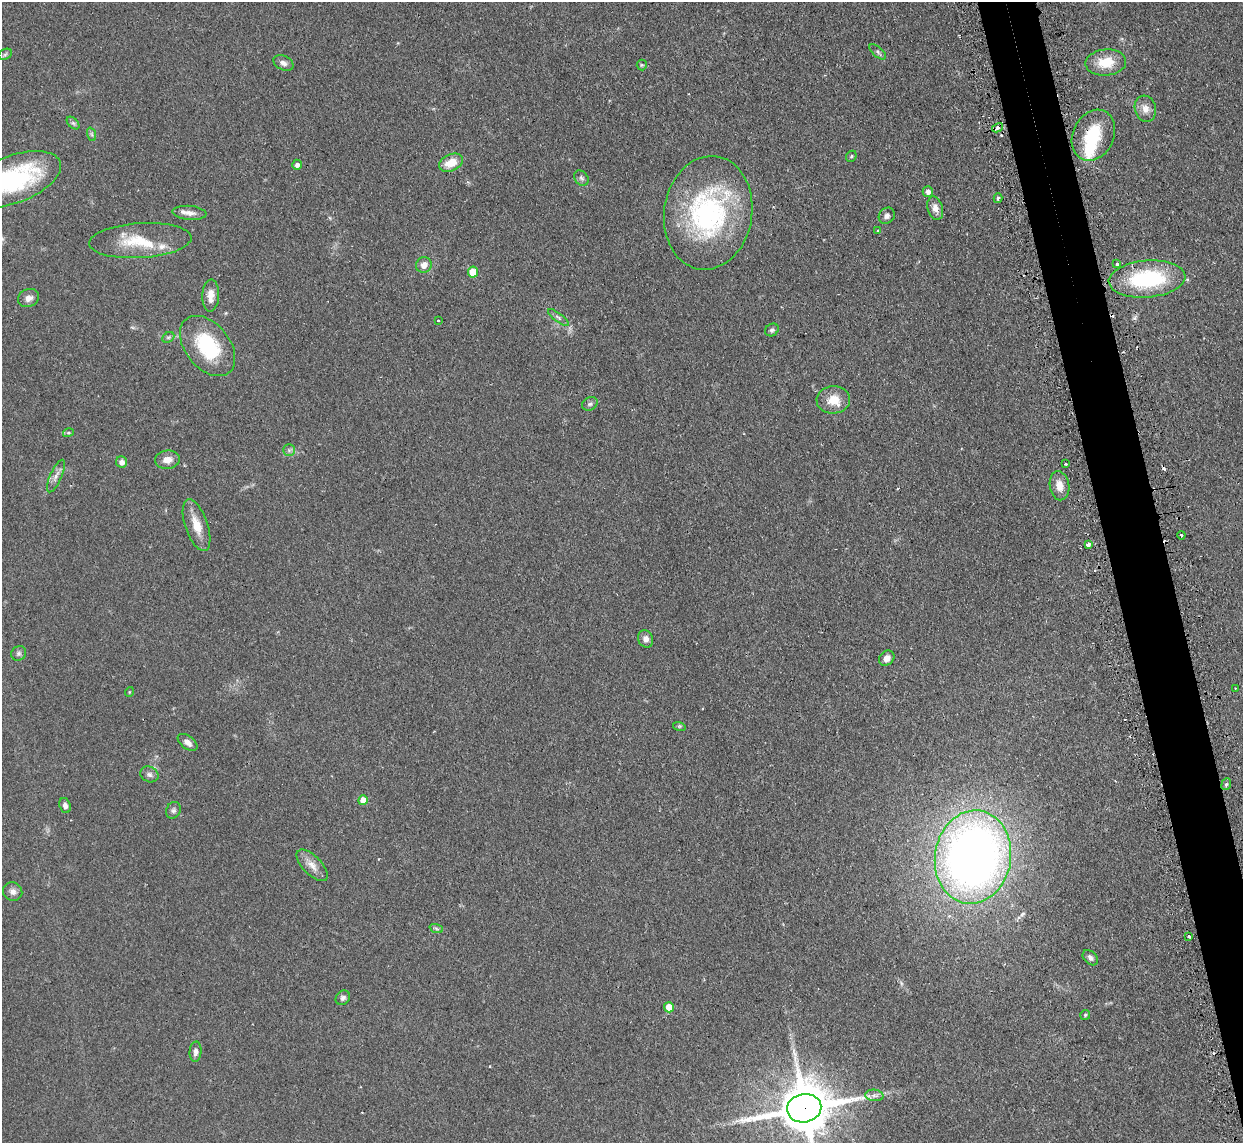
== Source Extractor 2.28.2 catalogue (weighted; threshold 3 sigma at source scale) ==
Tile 6 of 4 x 4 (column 2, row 2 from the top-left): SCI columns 1275-2515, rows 2442-3582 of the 5029 x 5001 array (HDU 1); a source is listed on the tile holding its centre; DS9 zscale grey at full resolution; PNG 1245 x 1145 px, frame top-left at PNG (2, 2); each listed source drawn as its Kron ellipse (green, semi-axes under 4 px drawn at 4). Shown black and unused: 4% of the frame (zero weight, under 2 of 3 exposures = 4% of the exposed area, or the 3 px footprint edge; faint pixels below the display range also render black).
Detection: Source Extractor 2.28.2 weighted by HDU 2 'WHT'; one run over the whole footprint, this tile lists its part. Background 0.095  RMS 0.0059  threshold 0.0263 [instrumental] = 3 sigma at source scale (4.5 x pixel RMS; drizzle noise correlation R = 1.50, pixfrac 1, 0.05/0.05 arcsec/px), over >= 5 px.
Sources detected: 78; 5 cosmic-ray / hot-pixel residue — neither listed nor drawn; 3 inside a brighter listed object's ellipse — not listed separately; the other 70 listed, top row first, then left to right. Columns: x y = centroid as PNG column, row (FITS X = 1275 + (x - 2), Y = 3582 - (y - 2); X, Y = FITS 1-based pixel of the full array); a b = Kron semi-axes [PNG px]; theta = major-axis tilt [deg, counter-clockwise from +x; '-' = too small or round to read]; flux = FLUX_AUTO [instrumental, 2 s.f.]
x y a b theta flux
878 52 10 4 -41 1.4
5 54 7 5 31 1.1
1106 62 20 13 4 12
283 63 10 7 -25 2.5
642 65 5 5 - 0.75
1145 109 13 10 -74 4.5
73 123 7 4 -44 1.2
998 128 6 3 28 3.3
91 134 7 4 -70 0.99
1093 135 26 20 64 25
851 156 6 5 - 0.77
451 163 12 8 25 9.1
297 165 5 5 - 2.1
581 178 8 6 -50 1.6
13 179 50 23 20 73
928 192 5 5 - 2.4
998 198 5 4 - 1.1
935 208 12 7 -74 4
189 213 17 7 -5 3.8
708 213 57 44 81 100
887 216 9 7 47 2.1
878 231 4 3 - 0.98
140 240 51 17 3 23
1117 264 3 3 - 0.96
424 265 8 7 - 4.2
473 272 5 5 - 11
1147 279 38 18 5 54
211 295 16 8 87 5.6
29 298 11 9 23 3.5
558 317 12 4 -37 1.5
438 321 3 3 - 1
772 330 7 6 - 1.4
168 337 6 5 - 1.1
208 346 34 22 -51 38
833 400 17 14 4 10
590 404 8 6 30 1.5
68 433 5 3 - 0.69
289 450 6 5 - 1.3
167 460 12 9 8 4.6
122 462 6 5 - 3.2
1065 464 3 2 - 2.4
56 476 17 5 66 3.3
1059 486 15 9 -80 5.8
196 525 27 11 -71 10
1181 535 4 3 - 3.1
1088 545 4 3 - 3.1
646 639 9 7 -64 3
19 653 8 7 - 1.6
887 658 8 7 - 3.7
1235 688 2 2 - 0.39
129 692 5 3 - 0.46
679 726 6 4 -17 0.83
188 742 11 6 -37 3.1
149 774 9 7 -26 2.1
1226 784 6 4 66 1.2
363 800 5 4 - 6.5
65 806 7 5 -71 2.3
173 810 8 7 - 1.6
973 857 47 38 81 440
312 865 20 9 -46 5.6
13 891 10 9 - 3.1
436 928 7 4 -20 1
1189 936 3 3 - 1.5
1090 958 9 6 -45 2.1
343 998 8 6 45 1.7
669 1007 5 5 - 9.6
1085 1015 5 5 - 0.84
195 1052 10 6 86 2.1
874 1095 9 5 -5 2.1
804 1108 17 14 12 3500
Overlapping masked pixels (flux is a lower limit): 3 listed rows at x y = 998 128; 1093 135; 804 1108
Isophote crosses this tile's border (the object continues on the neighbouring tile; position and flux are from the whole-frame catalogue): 2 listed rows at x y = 13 179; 804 1108